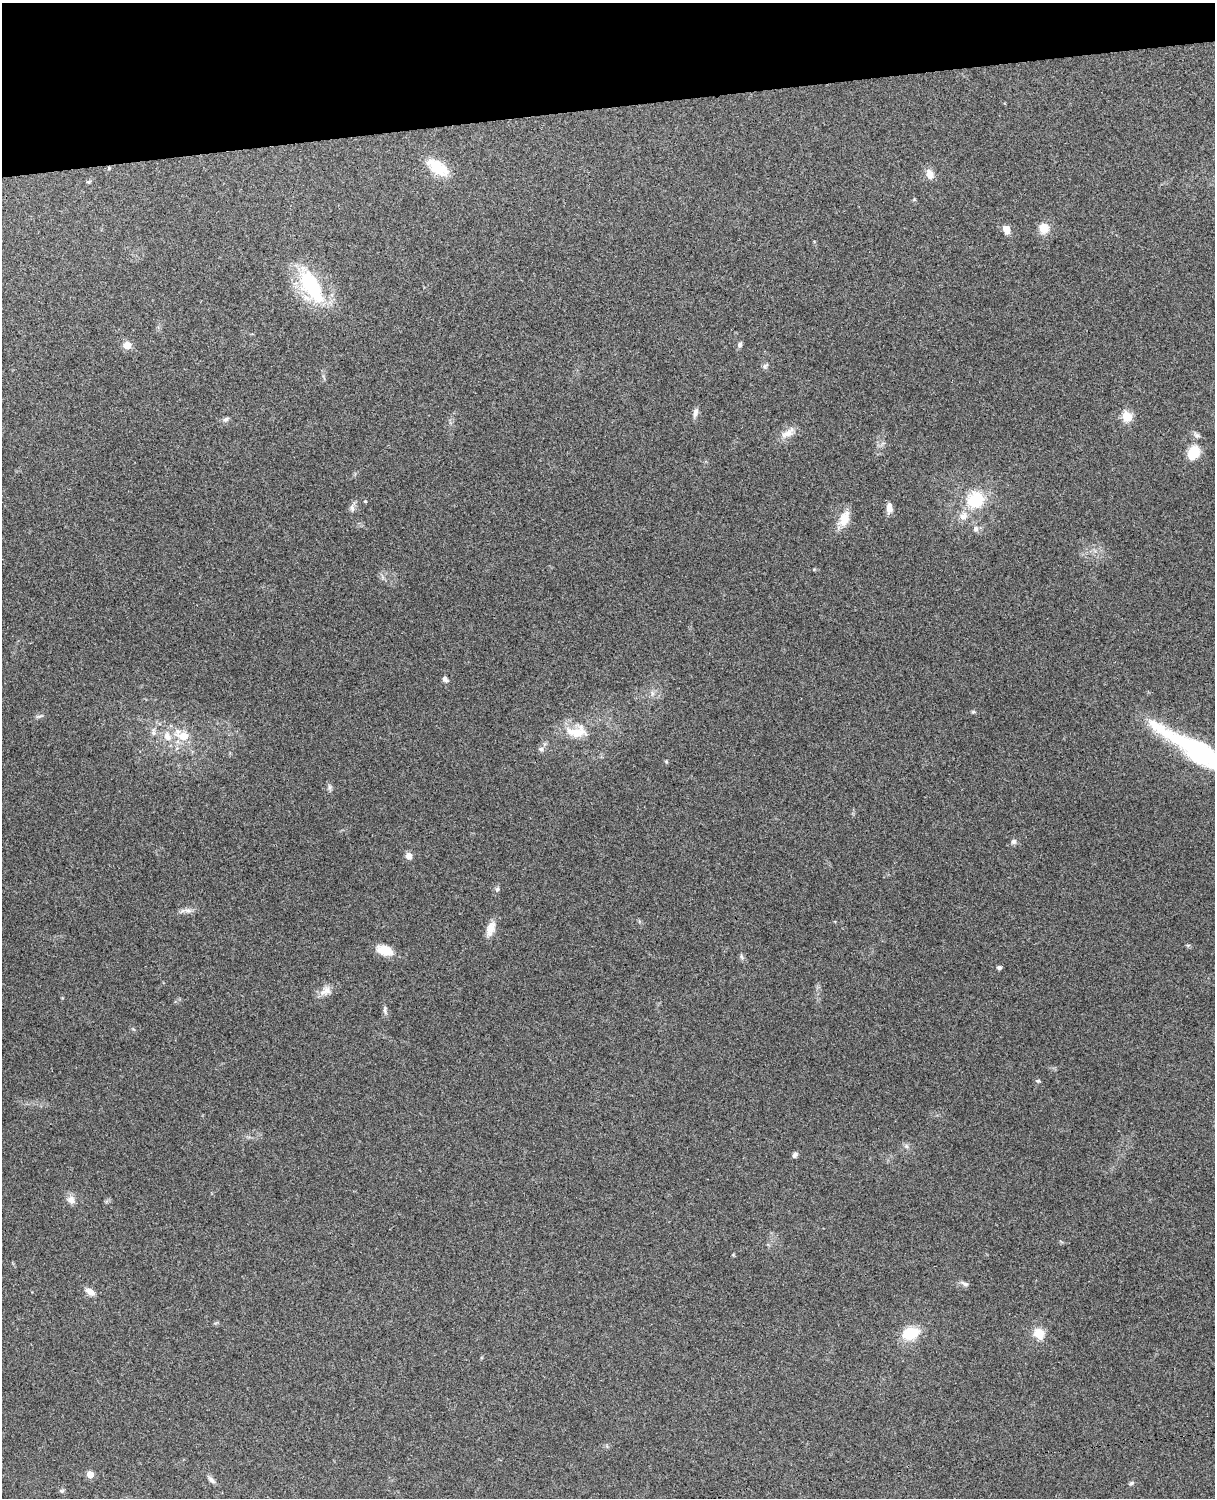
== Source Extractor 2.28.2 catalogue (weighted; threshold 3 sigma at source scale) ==
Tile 3 of 4 x 3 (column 3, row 1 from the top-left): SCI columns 2544-3756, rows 3156-4651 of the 5089 x 4927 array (HDU 1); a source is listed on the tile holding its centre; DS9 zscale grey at full resolution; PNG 1217 x 1500 px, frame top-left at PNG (2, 3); no overlay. Shown black and unused: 7% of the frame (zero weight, under 3 of 4 exposures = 6% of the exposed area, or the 3 px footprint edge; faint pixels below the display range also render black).
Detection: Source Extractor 2.28.2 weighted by HDU 2 'WHT'; one run over the whole footprint, this tile lists its part. Background 0.277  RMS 0.0091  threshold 0.0411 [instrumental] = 3 sigma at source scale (4.5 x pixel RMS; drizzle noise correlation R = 1.50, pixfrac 1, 0.05/0.05 arcsec/px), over >= 5 px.
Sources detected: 57; all 57 listed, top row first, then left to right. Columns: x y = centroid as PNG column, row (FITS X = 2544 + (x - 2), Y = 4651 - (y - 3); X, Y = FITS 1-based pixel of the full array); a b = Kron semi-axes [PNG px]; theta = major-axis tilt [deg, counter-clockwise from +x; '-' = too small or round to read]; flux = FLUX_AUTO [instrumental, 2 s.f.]
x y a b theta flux
437 167 30 15 -35 27
930 174 12 9 -68 7.8
88 182 6 4 18 1.1
1044 228 13 12 - 11
1006 229 8 6 -65 8.7
311 286 44 21 -61 72
740 344 8 5 73 2.3
127 345 5 5 - 20
765 366 9 5 28 2.1
695 413 13 6 75 3.9
1127 416 9 8 - 18
225 419 9 6 31 2.4
788 433 23 9 31 9.1
1197 435 10 5 -38 2.6
1193 453 15 11 60 21
976 500 19 17 39 38
365 501 4 4 - 1
352 508 10 6 -81 3.2
889 508 11 6 -88 7
963 516 12 10 46 7.9
844 519 19 11 66 16
976 529 9 7 81 3.5
445 679 8 6 -60 3.2
652 693 8 4 -90 2.4
973 712 6 4 -6 1.3
39 716 11 3 15 1.7
153 732 12 6 90 3.9
577 733 26 18 32 22
167 736 13 10 -70 9
183 736 15 9 -23 17
541 749 7 7 - 2.6
1201 752 88 15 -31 200
666 761 5 4 - 0.97
329 787 9 4 -90 2.2
1014 841 7 7 - 2.6
409 856 8 7 - 5
497 889 6 5 - 1.8
188 910 12 6 -9 4.2
490 929 20 9 69 9
1188 945 6 4 2 1.3
385 950 20 11 -16 14
741 957 8 5 -45 2
999 967 5 5 - 2.2
326 991 16 10 33 7.7
385 1010 12 4 90 2.4
1038 1081 6 4 19 1.3
906 1146 6 6 - 2.1
795 1155 7 6 - 2.5
71 1200 11 10 - 5.6
965 1284 12 5 -21 2.9
90 1291 13 7 -35 6.1
910 1333 13 10 17 35
1039 1333 12 11 - 14
90 1474 5 5 - 14
211 1480 11 6 -38 3.1
1131 1483 7 5 27 1.5
62 1491 6 5 - 1.5
Isophote crosses this tile's border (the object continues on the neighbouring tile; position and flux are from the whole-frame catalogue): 1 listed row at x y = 1201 752